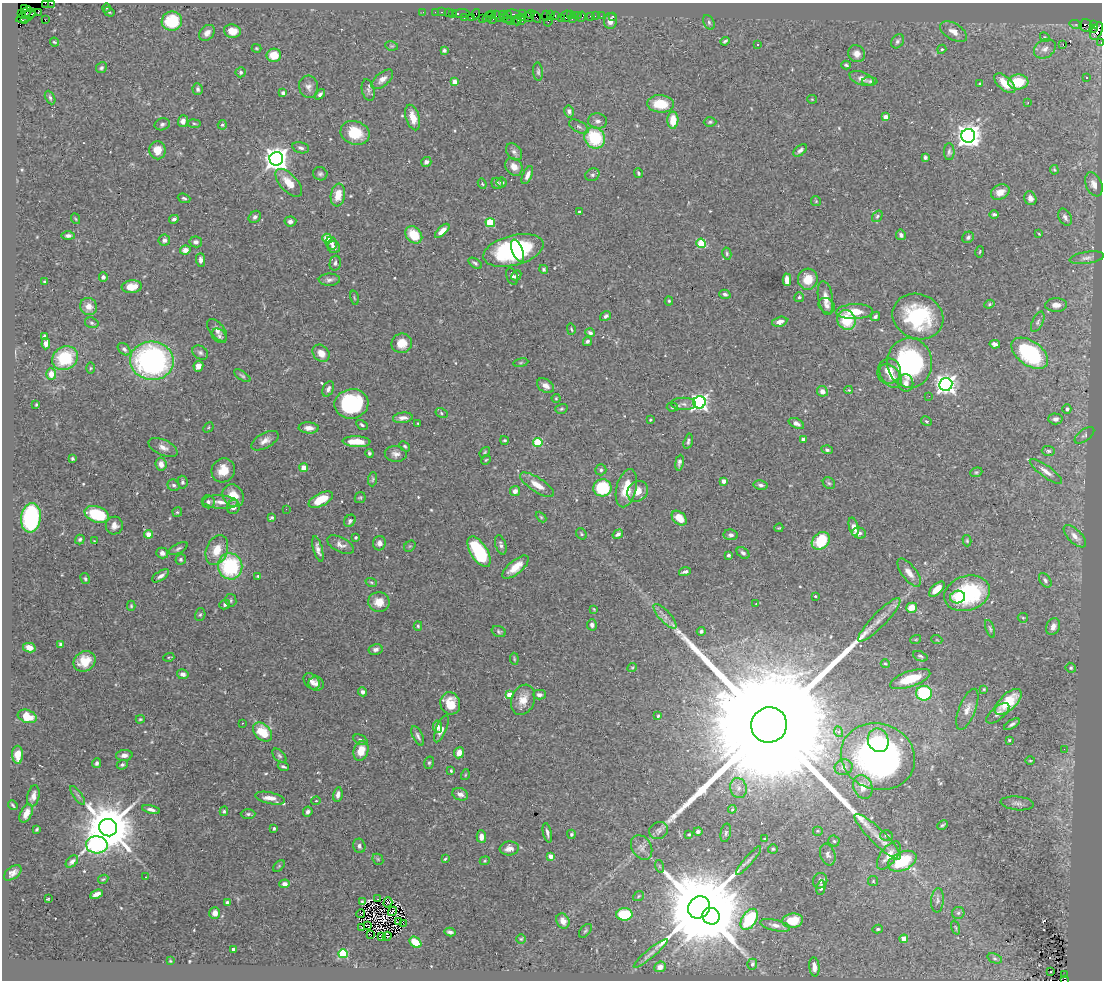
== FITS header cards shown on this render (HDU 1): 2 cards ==
NAXIS1  =                 1100
NAXIS2  =                  978

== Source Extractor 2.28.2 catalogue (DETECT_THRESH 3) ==
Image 1100 x 978 px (HDU 1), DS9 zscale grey, 1 PNG px = 1 image px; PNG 1104 x 982 px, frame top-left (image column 1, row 978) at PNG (2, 3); each listed source drawn as its Kron ellipse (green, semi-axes under 4 px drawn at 4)
Background 0.749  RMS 0.022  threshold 0.0659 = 3 sigma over >= 5 px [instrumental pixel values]
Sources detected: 556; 4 with non-positive FLUX_AUTO (blend fragments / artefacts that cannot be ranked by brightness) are neither listed nor drawn; of the other 552, the 500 brightest by FLUX_AUTO listed and drawn (52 fainter detections omitted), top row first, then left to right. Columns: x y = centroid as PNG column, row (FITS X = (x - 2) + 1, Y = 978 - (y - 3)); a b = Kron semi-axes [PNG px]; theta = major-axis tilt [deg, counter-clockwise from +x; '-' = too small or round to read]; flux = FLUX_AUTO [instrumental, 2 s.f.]
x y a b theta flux
45 3 2 2 - 2.6
52 3 3 2 - 6.6
106 8 4 3 - 1.4
24 9 3 2 - 32
27 12 6 3 47 110
38 12 3 2 - 12
109 12 6 4 -32 2
423 12 2 2 - 3.5
435 12 2 2 - 4
442 12 3 2 - 7.8
448 13 2 2 - 2.3
452 13 3 2 - 12
461 13 8 3 1 27
21 14 3 2 - 15
29 14 7 3 23 110
476 14 5 2 - 15
504 14 3 3 - 32
514 14 7 3 -9 23
523 14 3 2 - 3.3
530 14 4 2 - 12
491 15 3 2 - 7.7
495 15 3 2 - 21
507 15 4 2 - 9.2
550 15 3 3 - 7.3
555 15 3 2 - 4.6
571 15 2 2 - 4.4
575 15 3 2 - 3.5
578 15 3 2 - 4.4
546 16 5 2 - 41
566 16 6 5 - 18
591 16 3 3 - 15
595 16 2 2 - 2.1
601 16 2 2 - 5.4
613 16 3 3 - 9.4
26 17 10 5 23 70
464 17 4 3 - 7
488 17 6 3 41 12
499 17 7 4 -35 24
522 17 4 2 - 8.5
528 17 5 2 - 17
536 17 6 2 -61 17
581 17 5 4 - 11
471 18 3 2 - 9.9
482 18 3 2 - 9.9
506 18 6 2 -16 4.9
493 19 2 2 - 22
561 19 3 2 - 5.4
572 19 2 2 - 70
25 20 3 2 - 110
45 20 3 2 - 1.6
517 20 5 4 - 43
172 21 10 9 - 55
510 21 2 2 - 9.4
521 21 3 3 - 18
611 21 8 6 89 9
548 22 4 3 - 7.4
709 22 8 5 -64 3.2
1076 25 6 4 -18 1.6
1086 25 6 6 - 9.1
1094 25 3 2 - 5.4
1093 29 3 2 - 37
232 31 8 6 -9 16
1097 31 9 5 65 230
953 32 15 8 -31 12
207 33 9 6 46 8.3
1045 37 5 4 - 1.7
725 41 5 3 - 2.5
897 41 7 5 58 3.9
54 42 5 3 - 1.7
1101 43 3 2 - 5.5
1063 44 3 2 - 5.6
758 45 3 2 - 1.7
392 46 6 4 -10 2.3
256 48 5 3 - 1.7
942 49 5 4 - 2.1
1045 49 11 9 31 8.5
444 50 4 3 - 4.3
857 54 9 8 - 8.8
274 55 7 6 - 23
846 65 4 3 - 2.4
101 68 6 5 - 3.2
241 72 5 5 - 3.1
538 72 9 5 -85 3.3
1086 77 3 2 - 1.4
862 78 13 6 -21 8.2
382 79 13 6 40 9.1
870 81 7 4 -2 2.8
454 82 4 4 - 19
1018 82 10 7 4 48
1005 83 13 6 -42 25
980 84 3 3 - 2
309 87 11 9 -78 7.7
197 89 6 5 - 4.2
368 90 11 6 -77 4.1
283 93 4 4 - 3.3
320 94 6 4 48 3.8
50 98 7 4 -63 2.8
812 99 5 4 - 1.4
1028 102 3 2 - 1.8
660 104 13 8 -4 41
569 111 6 5 - 4.9
413 117 13 6 -73 22
886 117 4 4 - 17
673 120 8 5 89 28
183 121 6 5 - 7.8
597 121 9 7 -8 6.6
710 122 6 4 2 2.5
162 124 8 6 15 3.7
194 124 6 3 -9 1.7
222 125 5 4 - 2.2
579 127 11 5 -29 4.9
355 133 15 11 -18 44
968 136 7 7 - 1300
595 138 11 10 - 88
301 148 9 5 -14 4.7
157 150 9 8 - 19
800 150 8 5 41 4.8
514 152 9 7 -49 5.3
949 152 8 5 90 3.6
925 157 4 3 - 3.1
276 159 7 6 - 1400
426 162 5 5 - 4.1
514 167 10 7 -49 13
1054 170 5 3 - 1.7
638 173 5 3 - 2.2
320 174 7 6 - 3.6
527 175 9 4 66 8.2
592 175 7 6 - 3.6
289 183 17 8 -47 26
497 183 6 5 - 3.8
502 183 5 5 - 3.5
482 184 5 4 - 1.9
1094 184 12 8 -67 10
1000 192 9 7 26 13
338 195 11 7 81 23
184 198 6 4 -18 3.1
1030 198 7 6 - 7.3
816 201 5 5 - 1.7
579 212 3 3 - 2.8
994 214 5 4 - 3.5
877 216 6 4 51 2.3
255 217 7 5 46 4
1065 217 9 6 -63 5.1
76 219 5 3 - 1.5
174 219 5 4 - 4.5
290 221 6 5 - 5
490 223 5 4 - 77
442 231 9 4 44 13
1039 234 3 2 - 1.4
414 235 9 7 -48 36
901 235 5 5 - 4.8
68 236 7 4 0 5
968 237 6 5 - 3.5
327 238 4 4 - 45
164 240 6 5 - 5.8
196 242 6 5 - 5.4
331 243 6 5 - 5.3
701 243 5 4 - 59
334 247 6 6 - 6.6
185 250 5 4 - 11
513 250 31 15 15 210
518 251 12 5 -68 49
980 252 6 3 80 1.4
727 254 6 4 -77 2.6
1087 258 17 6 9 7
201 260 7 4 -89 6.6
335 263 7 5 78 3.8
475 263 7 4 -32 3.5
544 269 4 4 - 2.8
516 275 5 4 - 2.9
512 276 9 5 -72 5.3
103 277 5 4 - 4.2
808 279 10 10 - 24
329 280 10 6 2 5.3
787 280 6 4 89 14
45 282 3 3 - 1.9
132 287 10 6 6 17
725 294 6 4 -17 3.6
799 297 5 5 - 2.9
354 298 7 3 -77 1.8
825 298 17 7 -80 13
669 301 4 4 - 2
989 304 5 4 - 1.8
1056 305 11 7 1 11
89 306 9 8 - 13
827 306 9 7 -38 5.9
855 312 18 7 2 28
606 316 6 4 33 4.9
875 316 5 4 - 3.9
918 316 26 22 -23 130
846 320 10 9 - 53
780 322 8 5 13 7.8
1038 322 11 5 65 4.2
92 323 7 5 -17 2.8
571 329 6 3 -74 1.9
217 330 13 7 -51 8.3
590 333 5 3 - 4.2
44 336 3 3 - 2.4
219 336 8 6 -43 3.9
587 341 5 4 - 3.4
402 343 10 9 - 21
46 344 6 4 84 6.7
995 344 5 4 - 9.2
124 349 7 5 -44 4.6
200 352 8 6 -32 4.4
321 353 9 7 -45 14
1030 353 21 12 -35 160
65 358 13 11 30 71
152 361 22 19 -6 380
521 363 7 4 9 2.3
910 363 25 22 -85 240
198 366 5 5 - 9.7
90 368 5 3 - 1.7
889 371 13 11 74 20
51 374 6 5 - 11
242 376 9 4 -34 3.1
891 376 14 9 -49 16
906 383 9 7 -84 8.3
946 384 6 6 - 860
546 386 9 6 -31 8.6
328 389 8 5 66 6.2
849 390 4 3 - 1.5
822 391 5 5 - 9.4
929 396 3 3 - 1.5
556 398 4 4 - 1.6
699 402 6 6 - 490
351 404 17 14 8 140
684 404 12 6 -2 5.8
36 405 3 2 - 1.5
672 407 6 4 4 2.1
561 409 6 4 17 2.4
1067 409 4 4 - 4.2
441 413 6 4 -30 2.6
403 418 10 5 7 7.8
1055 419 7 5 -3 4.9
650 420 3 2 - 1.4
926 421 5 4 - 2.5
418 423 3 2 - 1.5
796 423 8 4 -26 5.8
362 425 6 4 -31 2.8
208 427 6 3 46 1.6
309 428 10 5 -3 11
1084 435 11 5 37 4.2
803 439 4 3 - 4.7
505 440 4 3 - 2.1
265 441 15 7 29 10
688 441 8 4 76 3.1
356 442 14 5 -2 23
538 442 4 4 - 69
405 446 6 4 -44 1.9
163 447 15 7 -24 9.8
827 450 5 4 - 3.6
1048 451 7 5 -2 3.1
485 452 6 3 50 1.8
369 453 4 3 - 2.3
396 454 11 8 -6 7.5
72 459 3 3 - 2
486 460 5 4 - 1.7
679 463 8 4 81 4.3
161 464 6 5 - 9.4
304 468 4 4 - 27
223 470 12 11 - 22
601 470 5 5 - 2.9
1046 471 19 6 -36 11
976 472 6 4 20 2.3
372 479 7 4 87 2.4
724 481 4 3 - 8.3
182 482 6 5 - 3.2
829 483 6 5 - 3
174 485 6 5 - 3.5
537 485 20 7 -33 18
761 485 7 4 -10 4.4
602 488 9 8 - 69
626 488 19 10 76 36
515 491 5 5 - 6.8
638 491 11 9 47 16
233 496 12 10 -55 26
360 498 5 5 - 2.1
321 500 13 6 26 35
208 502 6 6 - 4.8
220 502 17 6 -3 13
233 507 7 6 - 7.2
286 509 2 2 - 2.6
177 512 5 4 - 2.1
97 514 12 8 -19 90
272 517 4 3 - 3
541 517 6 4 -45 1.9
31 518 15 10 83 190
679 518 8 6 -43 22
350 521 6 5 - 3.8
114 526 9 8 - 9.1
854 527 9 4 -75 11
779 528 4 3 - 1.5
859 533 7 5 -15 4.8
149 534 4 4 - 23
581 534 6 5 - 2.2
618 534 6 4 32 4.3
731 535 7 5 -5 4.5
1075 536 14 7 -45 12
356 537 3 3 - 2.1
80 539 5 4 - 3.2
94 541 4 4 - 1.4
821 541 10 7 41 61
967 541 5 4 - 2
379 543 7 6 - 6.1
340 545 15 7 -26 8.4
501 545 10 5 -73 4.6
410 546 6 5 - 2.1
178 548 10 5 28 3.9
318 549 13 4 -75 7.4
217 550 15 10 68 27
479 552 17 8 -58 120
162 553 6 5 - 5.9
743 553 7 5 -38 3.7
728 555 3 3 - 5.7
181 559 5 5 - 2.9
230 566 13 12 - 130
515 567 16 6 40 22
685 572 6 3 17 3.6
909 573 17 7 -53 13
161 576 10 4 32 5.9
258 576 4 3 - 1.8
85 579 6 4 -61 2.5
1045 580 8 5 -53 4
371 582 6 3 -19 2
937 589 10 5 42 17
967 593 23 17 16 150
815 596 3 3 - 3.1
957 597 8 6 11 16
231 600 6 5 - 2.6
379 602 10 10 - 21
225 604 5 4 - 3.6
756 604 3 2 - 1.4
131 606 5 4 - 2
912 608 5 5 - 19
594 609 4 3 - 1.4
200 615 6 5 - 2.6
665 616 16 5 -47 8.9
1023 618 5 5 - 1.8
879 620 29 7 46 16
592 625 5 5 - 4.6
418 626 5 4 - 2
1053 627 8 6 66 8.7
990 629 9 4 -71 2.8
701 631 4 4 - 2.9
499 632 7 5 -22 2.8
916 639 5 3 - 1.5
937 640 5 3 - 1.4
61 644 4 3 - 3.2
29 648 6 4 -12 10
376 649 7 5 13 5.4
920 656 8 4 -21 3.5
169 657 5 3 - 1.6
514 659 6 4 -82 1.8
85 661 11 9 32 27
885 664 4 3 - 1.8
632 667 5 4 - 1.7
1071 668 5 5 - 2.3
183 674 6 5 - 6.1
910 679 21 8 19 50
312 681 9 6 -47 7.1
316 684 8 7 - 5.7
984 689 4 3 - 1.5
363 692 4 4 - 4.9
924 693 8 7 - 130
509 694 4 4 - 17
539 695 6 5 - 5.8
523 700 15 11 69 20
1008 702 17 8 43 46
450 703 11 9 -72 33
967 709 22 8 68 13
998 713 14 6 40 7.2
27 716 10 6 -20 26
658 716 3 3 - 1.8
140 719 4 3 - 1.8
242 723 3 2 - 1.4
1012 724 9 4 32 3.7
769 725 18 17 - 200000
437 727 6 4 -81 13
441 729 14 5 68 10
262 732 11 7 -43 40
839 732 5 3 - 1.6
418 736 10 5 -64 4.4
360 740 7 4 -23 3.4
878 740 12 10 -68 41
1009 740 3 3 - 1.5
1064 749 2 2 - 1.6
361 751 10 7 73 24
459 753 6 5 - 9.3
18 755 9 5 -89 19
124 755 8 5 4 7.1
279 756 8 5 -45 3.4
878 757 37 33 -19 560
1030 760 5 3 - 1.7
97 763 5 4 - 3.6
429 763 6 5 - 2.5
122 765 5 4 - 2.8
283 767 6 3 -20 2.7
844 767 9 7 19 8
451 771 4 3 - 1.7
465 775 5 3 - 1.4
863 787 12 9 -68 17
738 788 10 8 -77 8
338 794 7 4 80 6.4
460 794 8 6 -20 7.3
78 795 11 3 -55 3.3
33 796 11 6 77 7.1
270 798 15 5 -12 13
316 801 4 4 - 1.5
1017 803 16 7 -6 7.2
13 805 5 2 - 2.2
732 809 4 3 - 1.5
151 810 9 4 -14 5.5
224 811 5 4 - 2.3
308 812 5 4 - 4.1
26 813 10 5 66 12
248 814 7 5 1 3.4
942 825 5 3 - 2
108 828 9 8 - 10000
274 828 3 3 - 3.2
37 829 3 3 - 2.2
659 831 10 8 27 5.3
698 831 4 4 - 4.6
817 831 5 5 - 2
547 833 10 4 -77 5
726 833 9 5 78 3.7
571 834 4 4 - 2.6
689 834 3 2 - 1.7
886 835 6 5 - 2.8
481 837 6 4 -87 11
878 837 31 7 -44 20
765 839 3 3 - 2.1
834 841 5 5 - 2.5
97 845 11 8 -4 260
359 846 7 6 - 4.9
642 847 13 9 -59 8.8
509 848 9 7 5 11
773 849 5 4 - 2.3
828 854 11 7 -71 5.8
889 855 16 8 53 21
551 856 4 3 - 16
378 859 6 5 - 2
445 859 3 2 - 1.7
72 861 7 5 43 6.1
485 861 5 4 - 1.8
748 861 18 4 49 6.2
902 861 15 9 25 92
279 866 7 4 46 2
659 866 6 4 -71 2.1
13 873 10 6 38 7.6
146 877 3 2 - 2.2
103 879 5 4 - 1.6
820 881 8 7 - 4.4
873 881 5 5 - 2.1
285 884 5 4 - 7.1
821 888 7 4 81 4.4
97 894 7 4 22 8.8
638 896 6 4 39 2
49 898 3 3 - 24
377 899 3 2 - 1.6
937 900 12 6 85 5.8
362 902 3 2 - 1.5
388 902 5 2 - 1.7
227 903 4 3 - 3.6
699 907 12 10 49 33000
392 911 5 2 - 2
215 913 6 5 - 9.6
958 913 6 6 - 3.7
360 914 4 3 - 3.8
624 914 8 6 3 60
711 916 9 8 - 6600
749 919 12 7 57 110
399 921 4 2 - 2.5
563 921 8 6 -63 12
793 921 10 7 6 33
403 923 2 2 - 1.9
368 925 2 2 - 1.5
775 925 15 5 -13 8.3
361 927 4 2 - 1.4
956 928 7 3 -71 1.7
878 929 5 4 - 2.2
585 931 8 5 48 2.9
450 932 6 3 -12 3.7
370 934 2 2 - 910
387 936 5 3 - 1.5
381 937 3 2 - 330
521 939 4 4 - 1.8
904 939 4 4 - 32
415 942 6 5 - 25
233 949 3 3 - 5.4
651 953 21 4 40 8
343 954 4 4 - 85
995 958 7 4 -20 3.1
170 961 3 3 - 1.3
752 964 5 5 - 3.9
660 967 6 5 - 8.1
814 967 10 5 -84 12
1051 972 3 2 - 2.3
1065 975 4 3 - 4.4
1065 979 3 2 - 24
At the frame edge (FLAGS 8, measured only in part): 4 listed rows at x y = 45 3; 52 3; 1101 43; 1065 979
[52 fainter detections neither listed nor drawn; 4 non-positive-flux detections neither listed nor drawn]